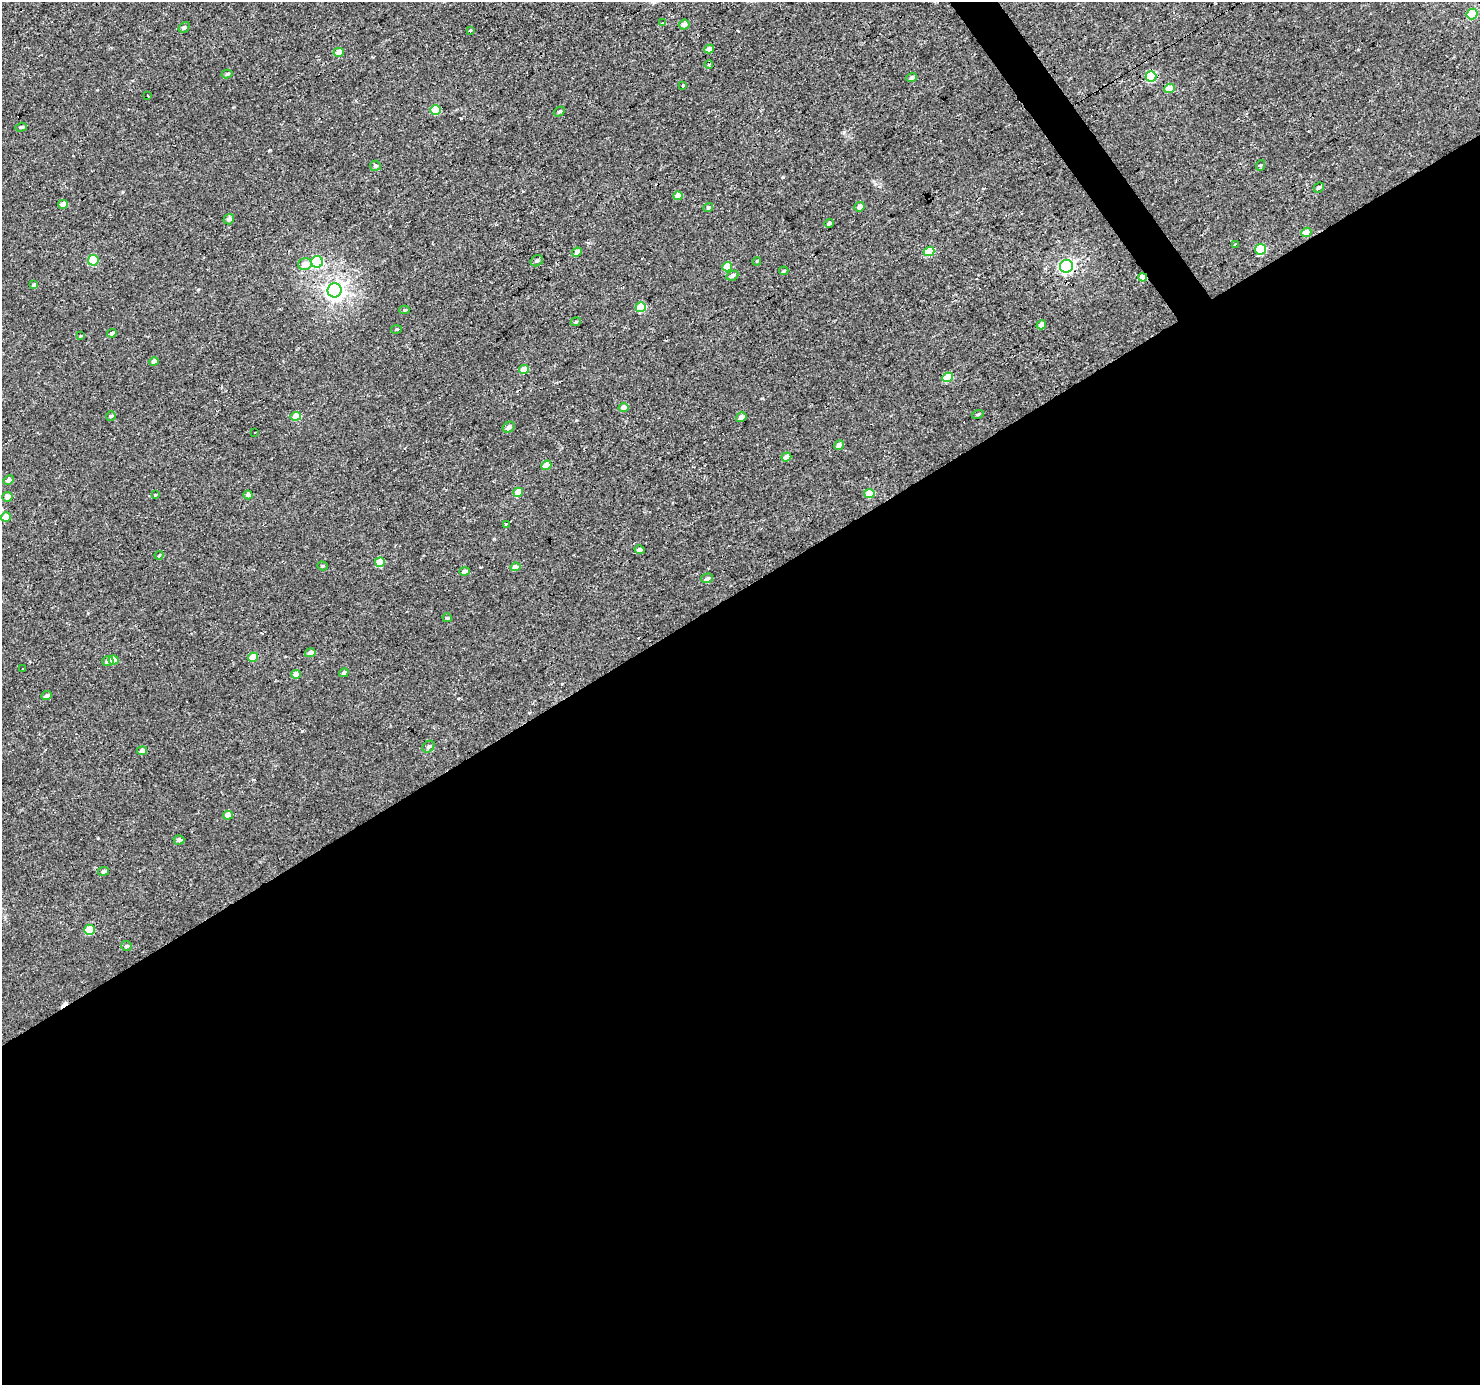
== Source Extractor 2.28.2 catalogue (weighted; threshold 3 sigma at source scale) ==
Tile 15 of 4 x 4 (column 3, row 4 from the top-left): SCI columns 2955-4432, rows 181-1563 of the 5909 x 5828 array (HDU 1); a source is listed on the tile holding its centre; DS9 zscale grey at full resolution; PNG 1482 x 1387 px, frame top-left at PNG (2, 2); each listed source drawn as its Kron ellipse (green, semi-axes under 4 px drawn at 4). Shown black and unused: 58% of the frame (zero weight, under 2 of 3 exposures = <1% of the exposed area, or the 3 px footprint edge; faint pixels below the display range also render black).
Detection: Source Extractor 2.28.2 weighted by HDU 2 'WHT'; one run over the whole footprint, this tile lists its part. Background 0.00319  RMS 0.003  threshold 0.0134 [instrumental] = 3 sigma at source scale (4.5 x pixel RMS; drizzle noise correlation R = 1.50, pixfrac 1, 0.0396/0.0396 arcsec/px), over >= 5 px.
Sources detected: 103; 9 cosmic-ray / hot-pixel residue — neither listed nor drawn; the other 94 listed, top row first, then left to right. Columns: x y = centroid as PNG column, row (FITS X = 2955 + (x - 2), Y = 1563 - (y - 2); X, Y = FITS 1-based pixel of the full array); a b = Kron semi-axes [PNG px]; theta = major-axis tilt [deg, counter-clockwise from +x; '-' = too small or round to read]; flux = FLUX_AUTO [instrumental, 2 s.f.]
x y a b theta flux
1472 14 5 5 - 14
663 23 4 3 - 1
684 24 5 5 - 1.4
184 27 6 4 48 0.6
470 31 3 3 - 1.2
709 49 5 4 - 1.8
339 52 5 4 - 2.8
709 64 4 3 - 0.36
227 74 5 3 - 0.57
1151 76 5 5 - 16
912 78 5 4 - 0.84
683 86 3 3 - 1.3
1169 88 5 4 - 3.3
148 96 3 2 - 0.48
436 110 5 4 - 9.7
559 112 6 4 30 0.63
21 127 6 4 17 0.53
1261 165 5 3 - 0.31
375 166 5 5 - 0.81
1319 188 5 4 - 0.65
678 196 4 4 - 3
63 204 5 4 - 2.6
708 207 5 4 - 0.7
859 207 5 4 - 1.6
229 219 5 5 - 1.1
829 223 5 3 - 0.81
1306 232 5 4 - 3.4
1235 244 3 2 - 0.36
1260 249 5 5 - 15
929 251 5 4 - 9.3
577 252 5 4 - 1.4
93 260 5 5 - 12
537 261 6 5 - 0.66
757 261 4 3 - 0.25
317 262 6 6 - 26
305 264 7 6 - 2.5
1066 266 6 6 - 67
727 267 5 4 - 5.9
784 271 5 3 - 0.31
732 276 6 4 27 0.83
1143 277 4 4 - 4.5
34 285 4 4 - 0.71
335 290 7 7 - 150
641 307 5 5 - 10
404 310 5 4 - 0.37
576 322 5 4 - 0.42
1041 325 5 4 - 2.3
396 329 5 3 - 0.29
112 333 5 4 - 0.82
80 336 3 3 - 0.31
154 361 4 4 - 1.4
524 369 5 4 - 3
948 377 5 4 - 8.9
624 408 5 4 - 2.5
978 414 6 4 17 0.43
111 416 5 4 - 0.41
296 416 5 4 - 5.4
741 417 5 4 - 0.93
509 427 6 5 - 1.2
255 432 2 2 - 0.31
839 445 5 4 - 1.7
786 457 5 4 - 1.8
546 465 5 4 - 4.2
8 480 5 4 - 1
518 492 5 4 - 3.8
869 493 5 4 - 6.3
155 495 4 3 - 0.26
248 495 4 4 - 1.2
7 497 5 5 - 2.2
6 517 5 4 - 3.5
506 524 3 2 - 0.39
640 550 5 4 - 1
159 555 4 3 - 0.56
380 562 5 4 - 5.5
322 566 5 4 - 0.37
516 567 5 4 - 2.2
464 571 5 4 - 1.2
707 578 6 4 17 1.1
447 618 5 4 - 0.37
310 653 5 4 - 1.6
253 657 5 4 - 5.1
113 660 5 4 - 4.3
108 661 6 5 - 1.2
22 668 3 3 - 0.47
344 673 5 4 - 0.62
296 674 5 4 - 2.5
46 696 5 4 - 1.2
428 747 6 5 - 0.6
142 751 5 4 - 1.5
228 815 5 4 - 2.3
179 840 5 4 - 0.98
104 871 5 4 - 1
90 930 5 5 - 8.6
126 946 5 5 - 0.77
Overlapping masked pixels (flux is a lower limit): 2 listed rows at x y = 1066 266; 1143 277
Unlisted compact peaks at least as high as the median listed source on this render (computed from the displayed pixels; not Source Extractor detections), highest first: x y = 302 731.